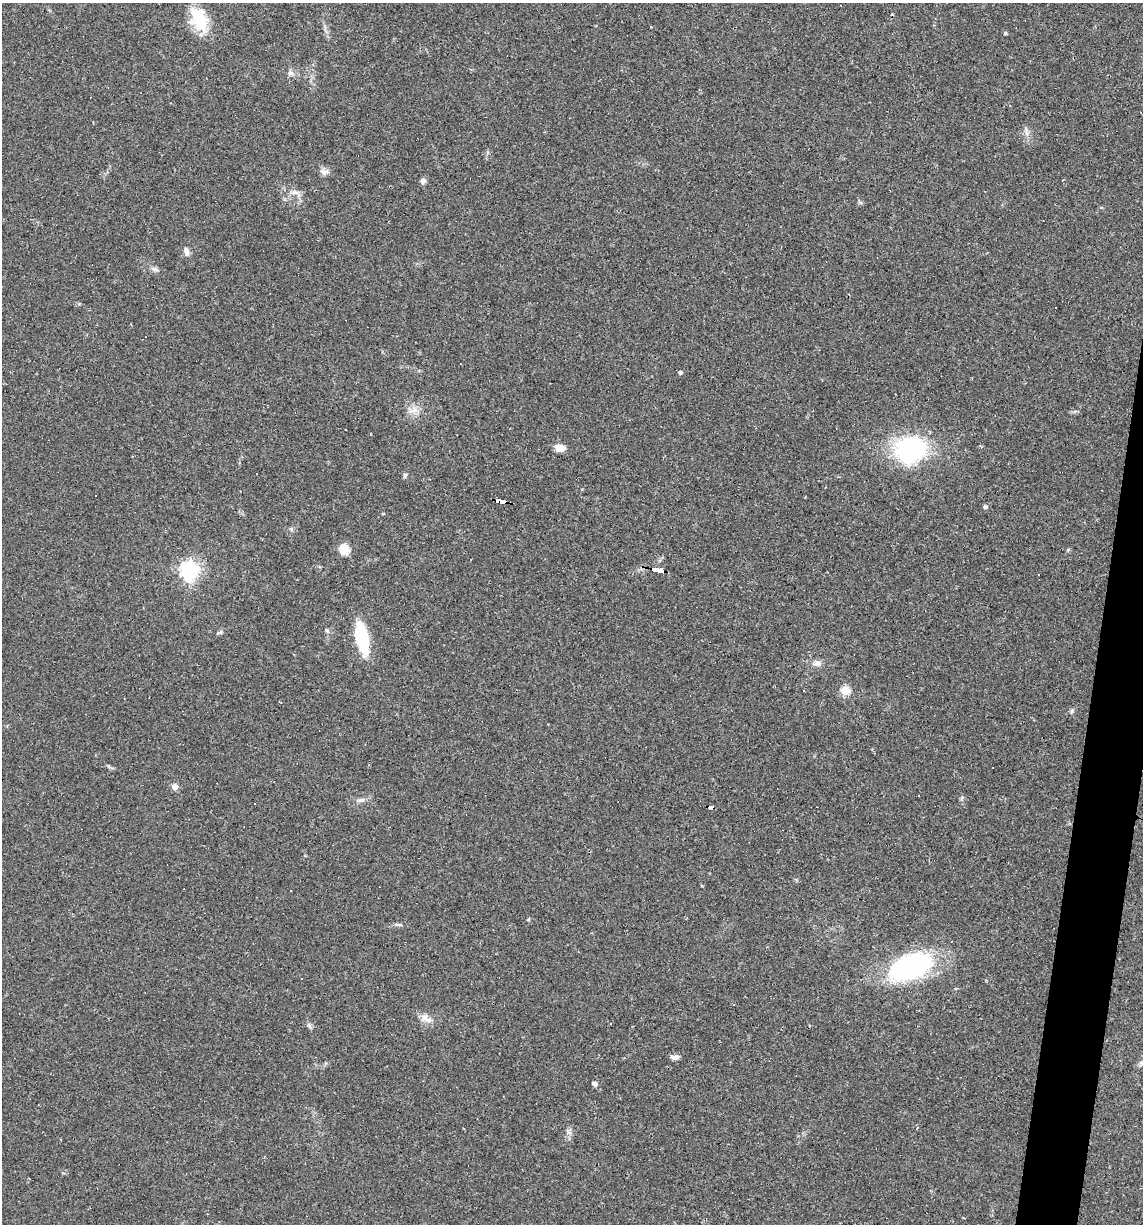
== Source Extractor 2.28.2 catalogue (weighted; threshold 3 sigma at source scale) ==
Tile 10 of 4 x 4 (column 2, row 3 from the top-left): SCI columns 1254-2394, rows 1223-2444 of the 4907 x 4887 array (HDU 1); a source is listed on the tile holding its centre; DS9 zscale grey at full resolution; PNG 1145 x 1226 px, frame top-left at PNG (2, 3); no overlay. Shown black and unused: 3% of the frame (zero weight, under 2 of 3 exposures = <1% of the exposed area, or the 3 px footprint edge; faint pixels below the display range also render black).
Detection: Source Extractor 2.28.2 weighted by HDU 2 'WHT'; one run over the whole footprint, this tile lists its part. Background 0.0519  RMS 0.0065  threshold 0.0294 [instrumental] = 3 sigma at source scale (4.5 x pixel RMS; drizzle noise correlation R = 1.50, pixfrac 1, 0.05/0.05 arcsec/px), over >= 5 px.
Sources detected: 40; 5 cosmic-ray / hot-pixel residue — not listed; the other 35 listed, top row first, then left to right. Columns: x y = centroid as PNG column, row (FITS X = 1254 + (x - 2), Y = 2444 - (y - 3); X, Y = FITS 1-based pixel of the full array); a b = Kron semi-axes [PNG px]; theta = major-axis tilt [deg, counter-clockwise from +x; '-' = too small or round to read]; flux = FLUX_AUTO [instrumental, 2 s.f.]
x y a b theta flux
199 19 27 17 -66 25
1005 33 5 4 - 0.69
290 73 7 7 - 2.1
324 172 13 6 -5 2.8
423 181 7 7 - 1.8
186 252 11 6 -72 2.7
680 372 4 4 - 1.4
560 448 11 7 -8 5.8
910 449 29 25 18 86
405 475 7 5 75 1.1
501 501 9 4 -15 130
985 506 5 4 - 1.7
291 529 6 4 -45 0.93
345 550 13 11 -63 7.3
189 571 7 7 - 290
658 571 11 3 -12 260
1038 575 2 2 - 0.39
326 630 7 4 -28 1.1
221 632 6 4 -72 0.92
362 638 22 8 -78 58
817 663 10 8 -3 3.1
845 690 5 5 - 28
1072 711 7 4 81 1.2
175 786 6 5 - 4.5
918 795 3 2 - 0.67
962 798 6 4 71 0.99
361 800 14 4 12 2.3
254 804 3 3 - 1.3
711 808 6 4 -17 42
910 967 40 23 22 110
426 1018 19 7 -34 4.7
309 1026 8 5 -63 1.5
674 1057 10 5 5 2.6
1142 1063 7 6 - 1.6
594 1083 5 5 - 2.1
Overlapping masked pixels (flux is a lower limit): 3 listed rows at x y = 501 501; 658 571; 711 808
Isophote crosses this tile's border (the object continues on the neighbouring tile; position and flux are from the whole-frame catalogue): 1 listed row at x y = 1142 1063